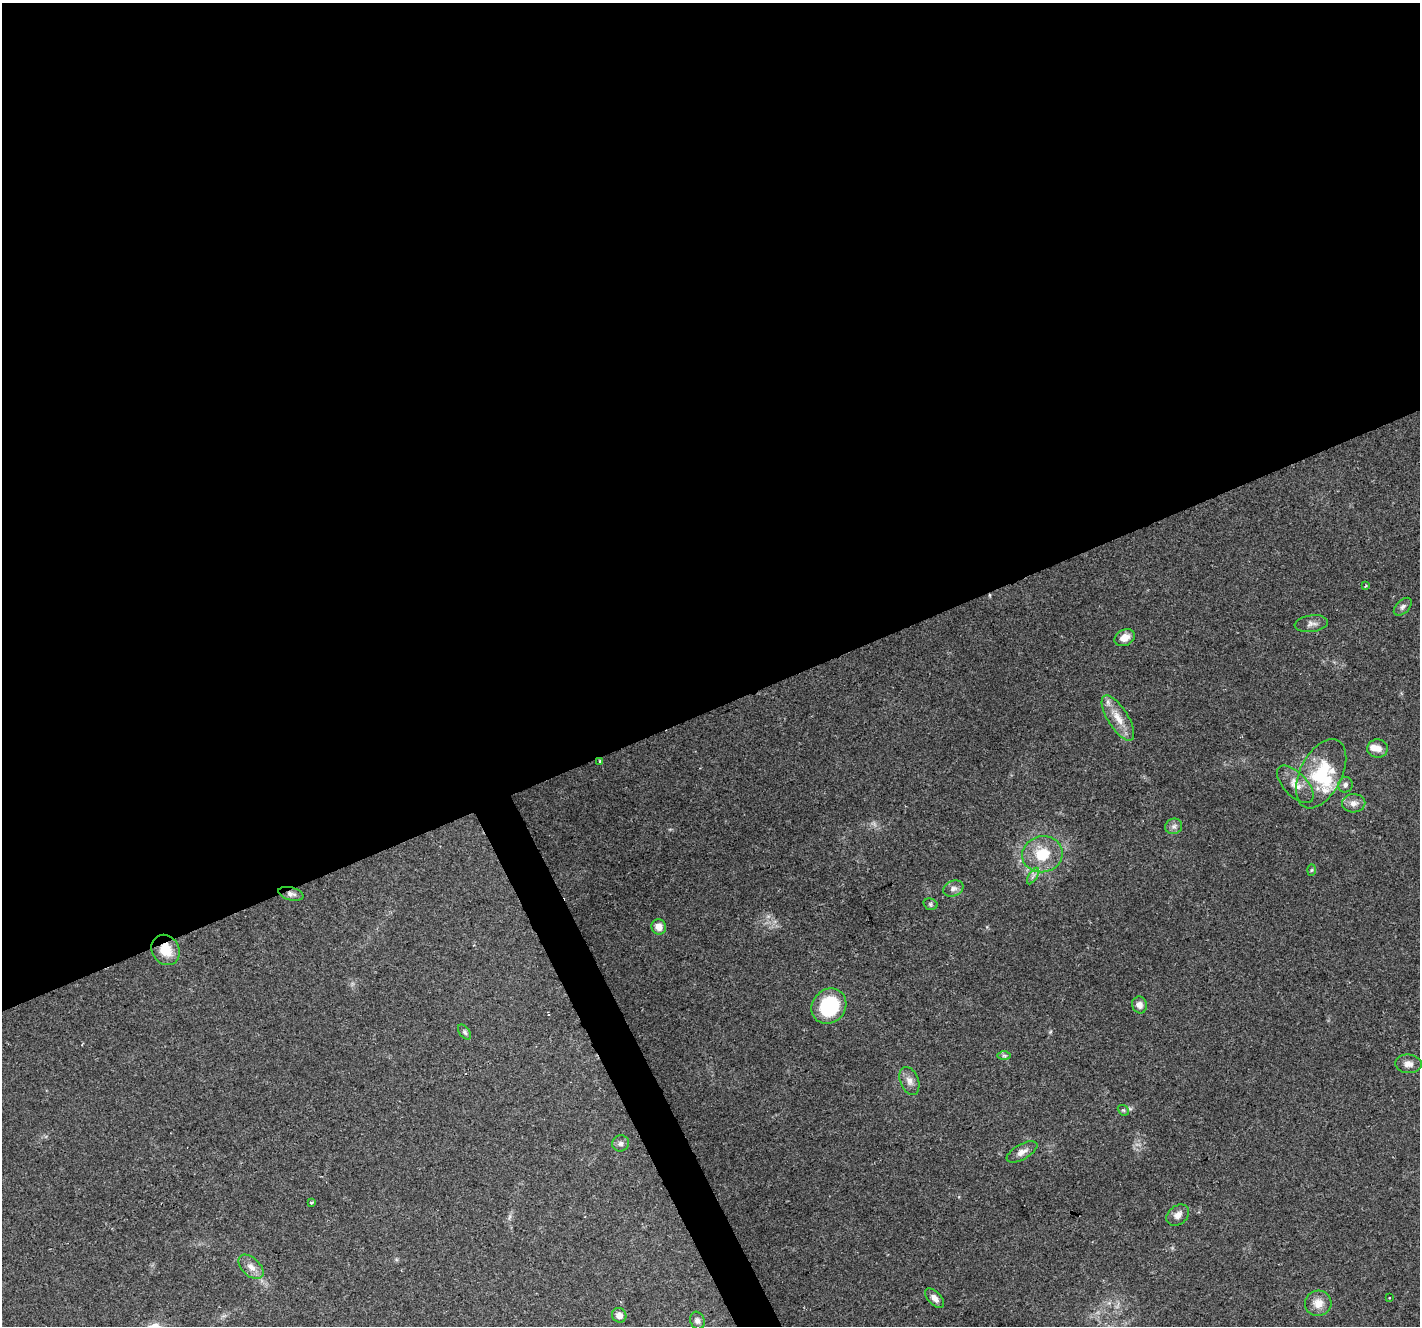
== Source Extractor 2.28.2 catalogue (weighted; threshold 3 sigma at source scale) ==
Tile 2 of 4 x 4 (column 2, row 1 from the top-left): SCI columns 1425-2842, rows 4070-5393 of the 5681 x 5542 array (HDU 1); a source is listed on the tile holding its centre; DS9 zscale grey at full resolution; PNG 1422 x 1328 px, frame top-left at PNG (2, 3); each listed source drawn as its Kron ellipse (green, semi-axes under 4 px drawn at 4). Shown black and unused: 55% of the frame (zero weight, under 2 of 3 exposures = <1% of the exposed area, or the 3 px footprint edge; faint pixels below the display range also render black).
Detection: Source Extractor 2.28.2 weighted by HDU 2 'WHT'; one run over the whole footprint, this tile lists its part. Background 0.173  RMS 0.0078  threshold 0.0351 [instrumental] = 3 sigma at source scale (4.5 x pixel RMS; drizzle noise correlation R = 1.50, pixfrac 1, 0.0396/0.0396 arcsec/px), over >= 5 px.
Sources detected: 40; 1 inside a brighter object's white glare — neither listed nor drawn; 2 inside a brighter listed object's ellipse — not listed separately; the other 37 listed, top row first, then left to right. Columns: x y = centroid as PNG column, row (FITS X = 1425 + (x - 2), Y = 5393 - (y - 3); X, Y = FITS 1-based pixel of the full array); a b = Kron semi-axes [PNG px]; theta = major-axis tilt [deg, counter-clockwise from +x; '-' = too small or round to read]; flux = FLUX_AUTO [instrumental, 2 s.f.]
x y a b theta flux
1366 586 4 3 - 0.96
1403 607 11 6 45 2.5
1311 624 17 8 8 4.1
1125 638 10 8 27 7.2
1118 718 26 10 -58 13
1377 748 10 9 - 5.9
600 762 3 3 - 2.1
1321 774 37 21 63 44
1295 784 23 11 -46 9.8
1345 785 8 7 - 2.6
1354 803 12 9 2 4.8
1174 826 8 7 - 2.9
1042 854 20 18 12 25
1312 870 6 4 88 0.88
1033 876 9 3 58 2.1
953 889 11 7 24 3.5
291 894 13 6 -13 3.2
930 904 7 5 -16 1.4
659 927 8 7 - 6.3
166 950 16 13 -58 15
1140 1005 8 7 - 4.5
829 1006 18 16 49 56
465 1032 8 5 -53 1.7
1004 1056 7 4 -1 1.5
1408 1064 13 9 -5 5
909 1081 14 9 -68 5.3
1123 1110 6 4 -41 1.3
621 1143 8 8 - 3.1
1022 1152 17 7 29 5
311 1203 3 3 - 1.8
1178 1215 12 9 39 4.7
251 1267 15 9 -43 6.1
935 1298 12 6 -47 4.6
1389 1298 3 2 - 1.3
1318 1303 13 12 - 8.7
619 1315 7 7 - 5.3
697 1321 9 7 -72 2.6
Overlapping masked pixels (flux is a lower limit): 3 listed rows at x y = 600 762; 291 894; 166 950